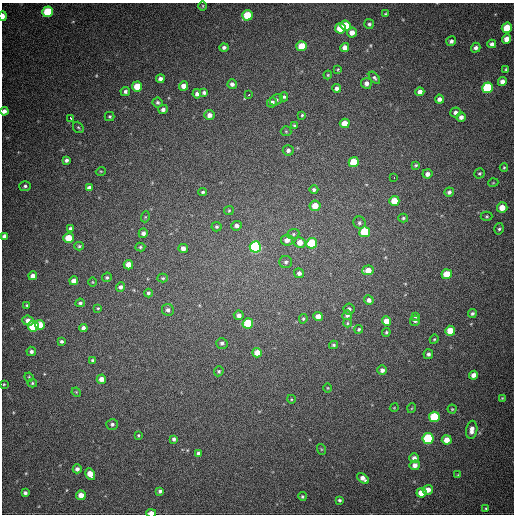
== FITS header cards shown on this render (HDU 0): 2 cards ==
NAXIS1  =                  512
NAXIS2  =                  512

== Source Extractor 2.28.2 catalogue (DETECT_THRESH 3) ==
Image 512 x 512 px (HDU 0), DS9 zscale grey, 1 PNG px = 1 image px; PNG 516 x 516 px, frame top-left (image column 1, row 512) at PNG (2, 3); each listed source drawn as its Kron ellipse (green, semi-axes under 4 px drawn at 4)
Background 692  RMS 20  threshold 58.6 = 3 sigma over >= 5 px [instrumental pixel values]
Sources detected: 171; all 171 listed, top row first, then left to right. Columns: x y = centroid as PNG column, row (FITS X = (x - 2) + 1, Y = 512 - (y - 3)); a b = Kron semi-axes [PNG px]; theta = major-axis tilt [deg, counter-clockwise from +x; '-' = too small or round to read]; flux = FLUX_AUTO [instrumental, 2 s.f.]
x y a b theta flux
203 6 5 3 - 1200
48 12 5 5 - 73000
385 14 3 2 - 1200
247 15 5 5 - 50000
3 16 5 3 - 9800
369 24 5 5 - 2600
346 26 5 5 - 39000
340 28 5 5 - 33000
507 28 5 5 - 38000
352 33 5 5 - 10000
507 39 5 4 - 11000
451 41 5 4 - 3900
492 44 4 4 - 4900
302 46 5 5 - 30000
224 47 4 4 - 3400
345 48 4 4 - 11000
476 48 5 4 - 4100
338 69 4 4 - 1300
506 69 4 3 - 1400
328 75 4 3 - 1300
374 78 7 4 -50 2500
160 79 4 4 - 4900
502 81 4 4 - 6900
366 83 5 5 - 6200
232 84 5 4 - 4900
137 86 5 5 - 32000
183 86 5 4 - 10000
337 88 4 4 - 4800
487 88 5 5 - 100000
125 91 5 4 - 3500
420 92 4 4 - 7600
204 93 4 3 - 3400
197 94 4 4 - 4700
248 95 3 2 - 3700
284 97 4 4 - 2200
439 99 4 4 - 4900
276 100 7 5 34 3000
157 102 5 5 - 2900
272 102 5 4 - 5100
163 109 5 4 - 4200
4 111 4 4 - 6900
455 112 5 5 - 4700
209 115 5 5 - 6800
302 115 3 3 - 1500
110 116 5 4 - 1900
461 117 5 4 - 5400
70 118 4 3 - 4900
345 123 5 4 - 18000
294 126 4 4 - 2000
78 127 6 5 - 1900
286 131 5 5 - 1600
288 150 5 5 - 4000
66 160 4 4 - 3700
354 162 5 5 - 51000
416 165 4 3 - 1700
504 167 4 3 - 1400
101 171 5 3 - 1200
480 173 5 5 - 2200
427 174 5 4 - 6000
394 178 3 2 - 3400
493 183 5 3 - 1000
25 186 6 5 - 2800
89 188 4 4 - 6000
314 190 4 4 - 3100
203 192 4 3 - 1900
449 192 5 4 - 3800
394 201 5 5 - 22000
315 206 5 5 - 18000
502 208 5 5 - 16000
229 210 5 4 - 1500
487 216 6 4 0 1800
145 217 5 3 - 1200
403 218 5 4 - 2000
359 223 6 6 - 3500
236 226 5 4 - 4800
217 227 5 5 - 2100
70 229 4 4 - 3100
499 229 6 4 73 2300
365 232 5 5 - 64000
143 233 5 4 - 5000
293 234 6 5 - 2300
4 236 4 4 - 4700
68 238 5 5 - 25000
287 240 6 5 - 7700
300 242 5 5 - 13000
312 243 5 5 - 73000
79 246 5 4 - 1900
140 247 5 4 - 1800
255 247 5 5 - 220000
183 248 5 4 - 7300
286 262 6 6 - 3100
128 265 5 4 - 15000
368 270 6 5 - 16000
299 273 5 4 - 4900
447 274 5 5 - 32000
33 276 4 4 - 7300
107 277 5 4 - 2000
163 278 5 4 - 1800
74 281 4 4 - 8600
92 282 4 3 - 990
120 287 5 4 - 3700
148 293 4 4 - 2500
369 300 4 4 - 5300
80 303 5 3 - 2200
27 305 4 3 - 1700
98 308 3 2 - 1200
349 309 5 5 - 3400
168 310 6 6 - 4700
472 313 4 4 - 2900
239 315 5 5 - 6300
347 315 5 4 - 3200
318 316 5 4 - 12000
415 316 3 3 - 1900
303 319 5 4 - 1900
28 321 5 5 - 9000
386 321 5 4 - 16000
415 321 5 5 - 2800
248 323 5 5 - 61000
347 323 4 4 - 1500
40 325 5 4 - 25000
33 326 5 5 - 81000
83 328 4 4 - 4900
359 329 4 4 - 2000
450 331 5 5 - 26000
386 332 4 4 - 1800
434 339 4 4 - 1500
61 342 4 4 - 2600
222 343 6 5 - 3500
333 345 4 3 - 2100
31 351 5 4 - 4200
257 353 5 4 - 14000
428 354 5 4 - 3500
93 361 4 3 - 2700
382 370 5 4 - 5200
219 371 5 4 - 2100
473 375 4 4 - 7700
29 377 5 4 - 1300
101 379 4 4 - 9200
32 383 4 4 - 1800
4 384 3 3 - 1200
328 388 4 3 - 1000
76 392 5 3 - 1200
502 398 4 4 - 1200
291 399 4 3 - 1100
394 408 4 3 - 1000
412 408 5 3 - 1200
452 409 4 4 - 1400
434 417 5 5 - 74000
112 424 6 5 - 3200
472 430 9 5 81 9100
138 435 3 3 - 1300
428 438 5 5 - 110000
174 439 4 3 - 3000
447 440 5 4 - 14000
321 449 5 3 - 1200
198 453 4 4 - 4200
414 458 5 5 - 6100
415 465 5 5 - 8000
77 469 4 4 - 4500
90 474 6 4 -61 19000
458 475 4 4 - 1300
363 478 7 4 -38 7400
428 490 5 4 - 9700
160 491 4 4 - 3200
25 493 4 3 - 3100
421 493 5 5 - 18000
81 495 5 4 - 11000
302 496 4 4 - 1700
340 500 4 3 - 2200
486 508 3 3 - 1400
151 513 5 3 - 18000
At the frame edge (FLAGS 8, measured only in part): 4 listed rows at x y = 3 16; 4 111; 4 236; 151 513